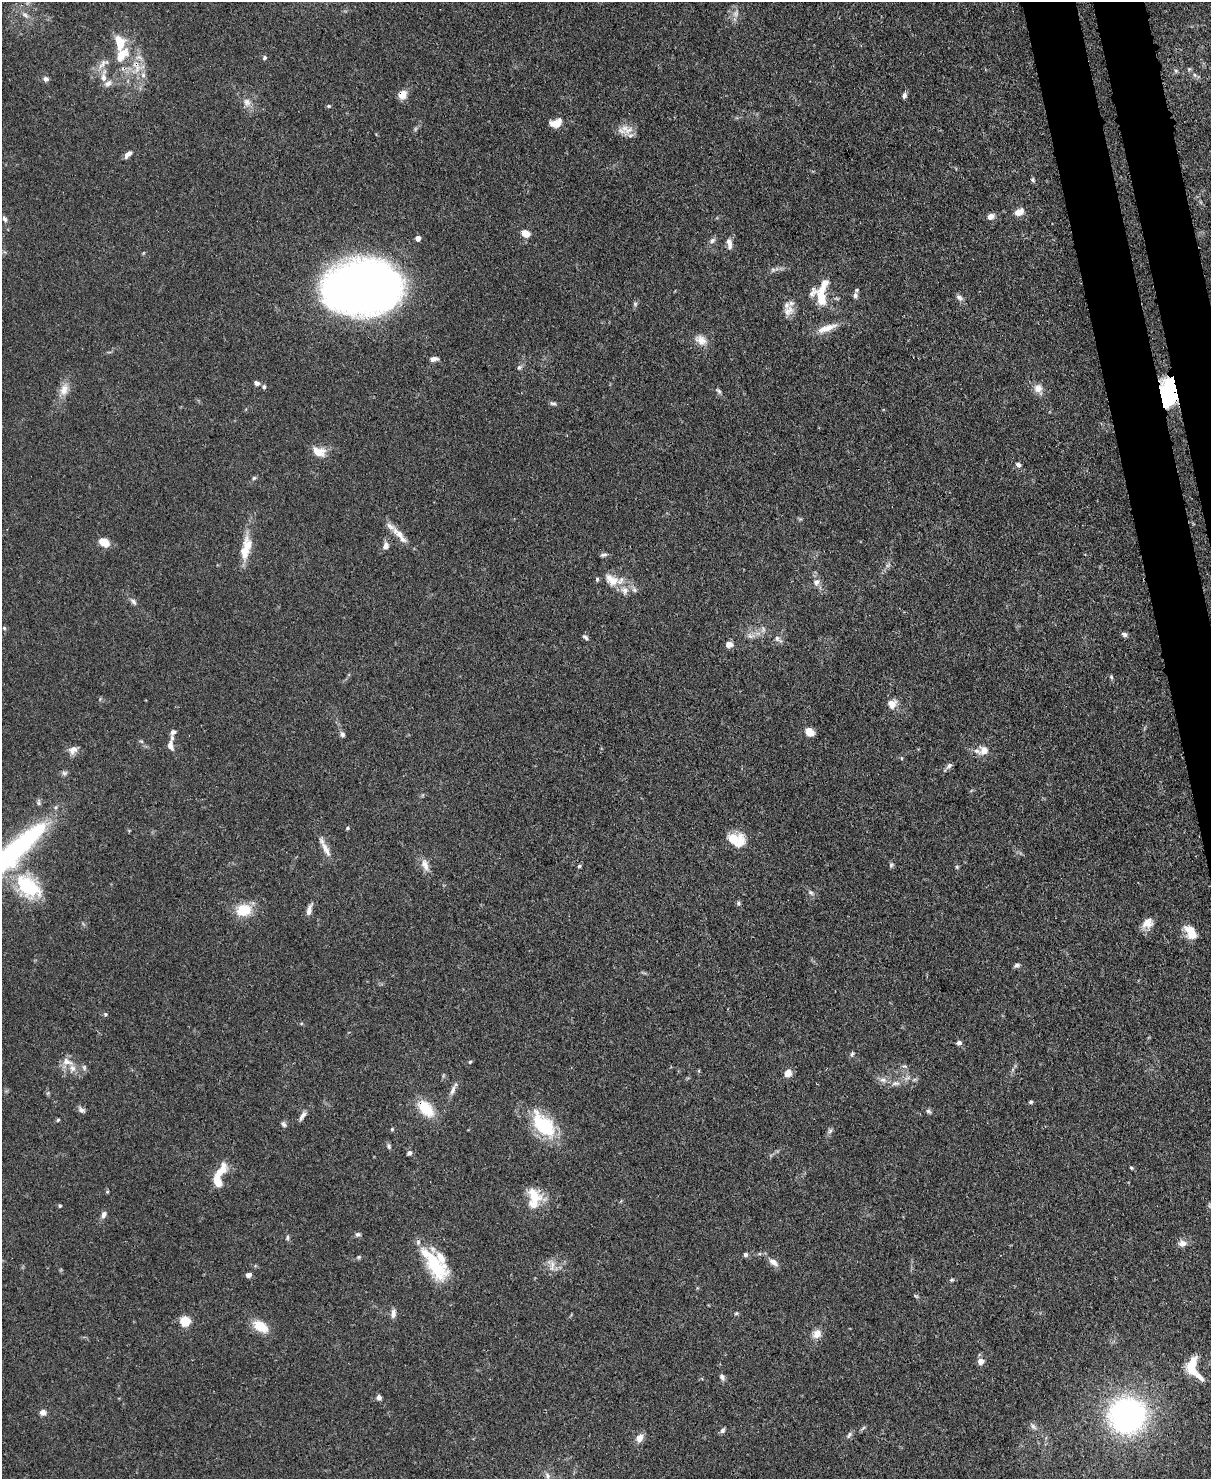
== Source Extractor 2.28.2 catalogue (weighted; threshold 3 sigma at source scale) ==
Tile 6 of 4 x 3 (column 2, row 2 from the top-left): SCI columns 1285-2493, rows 1690-3166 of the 4988 x 4969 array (HDU 1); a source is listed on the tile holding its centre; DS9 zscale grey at full resolution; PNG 1213 x 1481 px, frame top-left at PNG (2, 2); no overlay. Shown black and unused: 4% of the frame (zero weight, under 3 of 4 exposures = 9% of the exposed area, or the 3 px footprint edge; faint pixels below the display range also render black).
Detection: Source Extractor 2.28.2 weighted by HDU 2 'WHT'; one run over the whole footprint, this tile lists its part. Background 0.0719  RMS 0.004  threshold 0.0181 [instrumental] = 3 sigma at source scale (4.5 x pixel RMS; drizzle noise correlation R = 1.50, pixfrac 1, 0.05/0.05 arcsec/px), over >= 5 px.
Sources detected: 172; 3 inside a brighter object's white glare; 1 cosmic-ray / hot-pixel residue — not listed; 19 inside a brighter listed object's ellipse — not listed separately; the other 149 listed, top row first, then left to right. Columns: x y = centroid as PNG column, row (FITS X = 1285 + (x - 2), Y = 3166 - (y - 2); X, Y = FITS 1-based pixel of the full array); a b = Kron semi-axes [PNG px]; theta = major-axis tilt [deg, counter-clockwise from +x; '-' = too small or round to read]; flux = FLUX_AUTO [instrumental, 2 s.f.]
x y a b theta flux
736 13 9 7 79 2.1
25 15 11 6 -39 2
122 54 24 13 52 9.5
264 58 6 5 - 0.76
103 63 21 8 35 3.9
137 66 23 11 -76 7.9
1189 69 6 5 - 0.62
1176 71 6 5 - 0.73
1195 75 6 5 - 0.85
103 78 15 8 -88 3.3
46 79 6 5 - 1.5
402 95 11 9 42 3.5
904 96 6 5 - 1.3
247 102 12 10 -74 3
329 106 5 4 - 0.59
556 123 13 8 19 5.3
629 130 18 8 31 3.7
128 154 11 5 46 2
1033 180 6 5 - 0.72
1019 212 11 7 27 3.5
991 216 7 6 - 2.4
5 219 8 6 -63 1.2
525 233 9 7 -26 4.1
418 238 4 4 - 3.3
712 240 9 7 31 1.3
729 243 15 7 -84 2.4
773 270 6 6 - 0.95
362 288 54 36 5 500
855 295 7 6 - 1.2
821 297 23 15 -63 13
959 298 10 7 -29 1.4
635 304 6 5 - 0.66
789 311 17 12 47 3.9
827 328 28 8 20 5.6
701 340 16 12 -26 4.1
434 359 9 5 6 2
519 367 8 5 40 0.93
257 383 6 5 - 1.4
264 387 5 5 - 0.89
1038 389 13 10 -56 3.6
1170 389 29 15 -64 24
64 390 18 11 70 4.6
719 391 10 5 -52 0.93
553 403 9 4 -11 0.91
319 452 17 11 -20 5.5
1018 465 8 6 -33 1.3
254 478 6 5 - 0.67
399 534 19 9 -35 4.4
104 542 12 9 -26 5
386 546 9 7 70 2.2
244 551 25 13 86 7.6
604 555 10 4 10 0.93
612 580 22 13 -35 7.1
816 582 10 8 66 2.1
634 590 8 6 -68 1.1
133 601 8 6 -46 1.2
4 628 5 4 - 0.51
763 630 9 6 85 1.4
1124 634 8 6 -26 1.1
751 636 12 6 0 1.9
585 637 8 4 -40 0.95
777 638 8 6 -88 1.2
729 645 9 7 6 2.2
1111 677 6 4 -48 0.6
892 704 9 9 - 4.4
173 732 7 6 - 1.2
809 732 9 7 -37 4.5
342 734 7 6 - 1.3
141 741 6 3 -18 0.53
170 745 14 8 -82 2.4
73 750 12 9 36 2.7
984 750 11 10 - 3.6
901 758 5 3 - 0.42
949 766 11 6 48 1.2
64 773 8 6 13 1
347 828 4 4 - 0.65
734 839 24 12 4 8.4
326 849 26 7 -62 3.8
5 859 102 20 41 94
425 865 17 8 -69 3.4
891 865 7 5 68 0.76
579 866 5 4 - 0.54
957 867 6 4 -47 0.56
28 887 34 22 -41 26
811 892 8 6 -48 1.1
738 903 6 5 - 0.73
244 910 20 15 10 9.5
309 910 15 6 73 2.2
1148 923 15 12 26 4
1192 934 18 10 -36 5.7
1017 965 7 5 32 1
105 1014 5 5 - 0.71
959 1043 7 6 - 1.1
852 1054 7 5 67 0.75
67 1061 15 9 -19 3.6
470 1062 5 4 - 0.54
84 1067 8 6 -76 1.1
788 1073 9 8 - 2.9
883 1080 10 7 -11 1.9
896 1083 13 6 4 2.2
453 1090 16 6 69 2.2
1031 1102 5 4 - 0.64
426 1109 24 14 -48 11
81 1110 10 7 -34 1.4
928 1111 8 5 -31 0.9
302 1116 14 5 59 1.8
58 1120 5 4 - 0.52
284 1124 8 6 -53 1
544 1126 31 19 -56 24
392 1129 5 4 - 0.5
830 1131 7 5 44 0.98
389 1146 7 5 -83 0.84
409 1153 7 6 - 0.94
1131 1168 5 4 - 0.48
220 1171 23 10 53 7.2
107 1192 5 4 - 0.47
534 1196 26 15 -29 8.6
1210 1205 9 5 49 0.87
60 1206 4 4 - 0.6
104 1214 9 6 69 1.7
358 1234 7 5 7 0.93
287 1237 7 4 85 0.76
1182 1243 10 9 - 2.3
745 1255 5 5 - 0.84
359 1257 5 5 - 0.56
773 1262 14 7 -34 2.5
434 1264 42 15 -53 24
552 1265 18 6 85 2.5
249 1275 7 5 18 1.5
952 1280 6 4 19 0.62
916 1296 6 4 -18 0.55
393 1313 11 6 83 2.1
736 1313 5 4 - 0.54
185 1321 5 5 - 27
260 1327 15 10 -34 9
817 1334 13 10 53 3.2
981 1361 6 6 - 3.3
1191 1365 18 8 61 9.1
722 1377 8 6 -58 1.3
1200 1377 30 7 -47 4.4
379 1398 6 6 - 1.5
43 1412 8 7 - 1.9
1127 1415 30 29 - 110
1033 1426 12 5 -44 1.4
863 1428 8 4 45 0.71
722 1431 7 6 - 1.1
849 1435 10 5 57 1.1
639 1438 10 8 59 3
547 1475 8 7 - 1.6
Overlapping masked pixels (flux is a lower limit): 4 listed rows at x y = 137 66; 402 95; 1170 389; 426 1109
Isophote crosses this tile's border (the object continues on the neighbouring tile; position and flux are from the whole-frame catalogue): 2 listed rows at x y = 5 859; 1210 1205